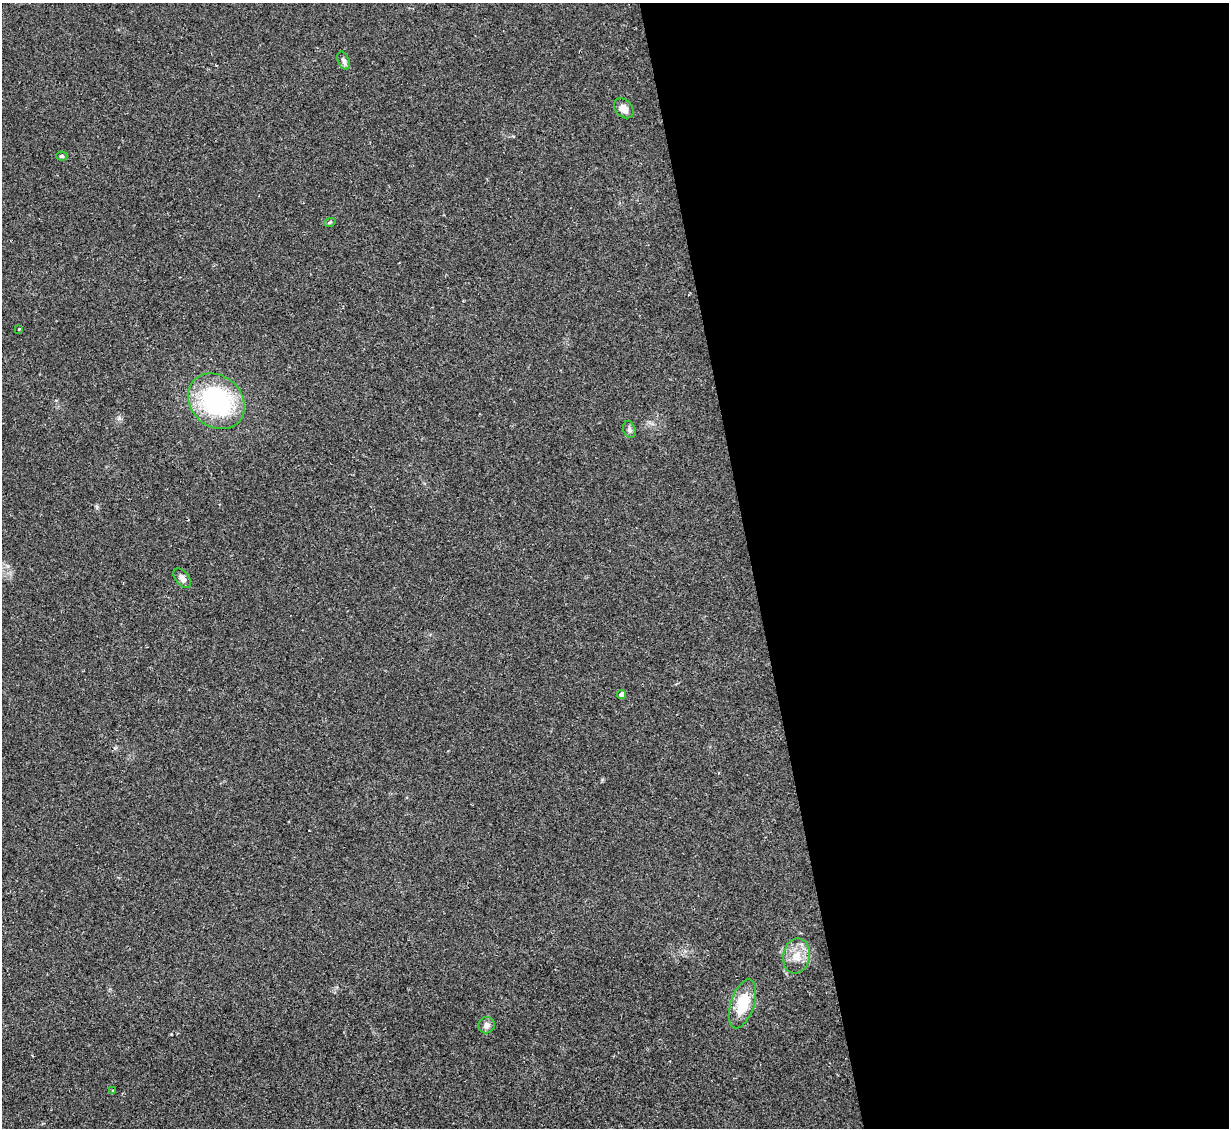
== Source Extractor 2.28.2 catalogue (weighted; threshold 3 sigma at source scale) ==
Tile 8 of 4 x 4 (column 4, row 2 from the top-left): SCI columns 3682-4908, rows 2502-3627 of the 4908 x 4890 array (HDU 1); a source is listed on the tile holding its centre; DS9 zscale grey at full resolution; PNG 1231 x 1130 px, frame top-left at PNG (2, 3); each listed source drawn as its Kron ellipse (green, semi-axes under 4 px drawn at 4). Shown black and unused: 39% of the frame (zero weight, under 2 of 3 exposures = <1% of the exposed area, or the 3 px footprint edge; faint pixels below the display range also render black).
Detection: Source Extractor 2.28.2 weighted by HDU 2 'WHT'; one run over the whole footprint, this tile lists its part. Background 0.0692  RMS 0.0091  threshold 0.0411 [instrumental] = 3 sigma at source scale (4.5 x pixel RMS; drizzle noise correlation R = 1.50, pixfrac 1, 0.05/0.05 arcsec/px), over >= 5 px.
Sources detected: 13; all 13 listed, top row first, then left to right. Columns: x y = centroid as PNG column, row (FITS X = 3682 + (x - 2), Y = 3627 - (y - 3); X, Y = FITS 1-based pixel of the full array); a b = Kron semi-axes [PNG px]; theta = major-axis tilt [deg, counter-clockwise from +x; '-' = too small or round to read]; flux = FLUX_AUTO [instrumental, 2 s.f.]
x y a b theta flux
344 61 9 5 -68 3.2
624 108 11 8 -46 6.7
62 156 5 4 - 1.5
330 222 6 3 19 1.1
19 329 3 2 - 0.85
216 401 31 25 -42 120
629 430 9 6 -72 2.6
182 578 11 6 -49 4.2
621 694 4 4 - 3.3
796 956 17 13 79 13
743 1004 25 11 72 29
487 1025 8 8 - 3.9
113 1091 3 3 - 0.98